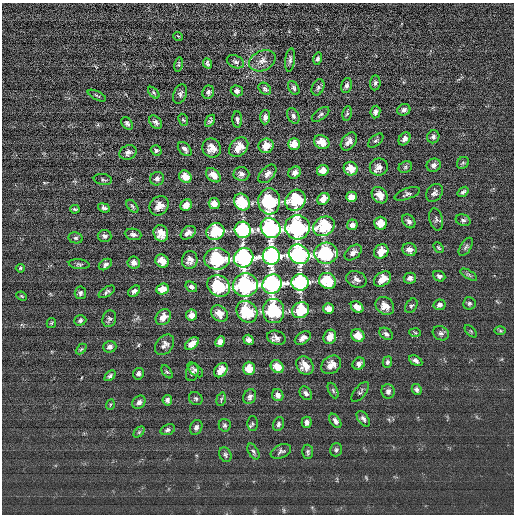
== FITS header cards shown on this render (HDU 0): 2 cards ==
NAXIS1  =                  512 / length of data axis 1
NAXIS2  =                  512 / length of data axis 2

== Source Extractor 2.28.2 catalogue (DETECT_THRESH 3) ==
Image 512 x 512 px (HDU 0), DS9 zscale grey, 1 PNG px = 1 image px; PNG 516 x 516 px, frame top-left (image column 1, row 512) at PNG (2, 3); each listed source drawn as its Kron ellipse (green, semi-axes under 4 px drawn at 4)
Background 2.55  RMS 16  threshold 47.3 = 3 sigma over >= 5 px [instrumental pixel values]
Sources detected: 184; all 184 listed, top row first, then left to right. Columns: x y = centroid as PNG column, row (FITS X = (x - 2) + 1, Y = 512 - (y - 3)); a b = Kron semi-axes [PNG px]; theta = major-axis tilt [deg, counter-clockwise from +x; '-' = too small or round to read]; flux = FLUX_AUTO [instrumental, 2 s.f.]
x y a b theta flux
178 36 5 3 - 810
318 59 6 4 75 2400
290 60 12 5 83 3300
262 61 14 10 25 8100
235 62 9 6 -25 3300
208 63 5 3 - 2200
178 64 7 4 79 1500
375 83 7 5 83 2600
346 85 8 5 76 3300
318 87 8 6 65 2900
294 88 7 5 -60 2300
265 89 7 5 -43 2600
237 91 6 5 - 3500
208 92 7 5 68 3000
154 93 7 3 -46 1500
180 94 10 6 69 3400
97 96 10 3 -26 1400
404 110 7 5 24 3600
375 112 6 5 - 3500
347 113 7 4 79 1700
321 114 10 5 36 2500
293 116 8 5 -65 3600
265 117 7 5 87 4700
183 120 6 4 -65 1600
237 120 8 5 -86 3400
210 121 7 4 56 2200
156 122 8 5 -49 3400
127 123 7 5 -50 2200
433 137 6 6 - 2900
405 139 7 5 55 4200
349 141 10 6 52 6000
376 141 9 5 40 2300
322 142 8 6 -27 11000
294 144 6 6 - 13000
266 146 7 7 - 13000
239 147 11 8 47 13000
212 148 9 9 - 9600
185 149 8 5 -47 3900
156 150 5 5 - 2200
128 152 9 7 25 4100
463 163 6 5 - 1700
434 165 7 6 - 3900
379 167 9 8 - 6000
405 167 7 5 25 1900
351 169 7 6 - 12000
323 170 6 5 - 9700
295 173 7 5 38 5500
241 174 8 7 - 4100
267 174 11 6 48 5700
213 175 8 6 -43 9900
185 177 6 5 - 11000
103 179 9 5 -9 2200
157 179 7 6 - 3800
463 192 6 4 37 2300
434 193 10 7 54 3800
407 194 13 5 19 3000
380 195 9 7 -49 11000
351 197 5 5 - 9600
323 199 6 5 - 11000
296 200 11 9 54 62000
269 201 13 11 -87 92000
242 202 9 7 -53 48000
214 204 6 5 - 9100
186 205 6 5 - 9000
132 206 7 4 -49 1900
159 206 10 8 49 10000
104 208 6 4 -20 2900
75 209 5 3 - 1700
436 219 11 6 -77 3000
463 220 8 5 -19 2600
409 221 8 5 -50 3600
380 223 6 6 - 13000
352 225 5 5 - 5400
324 226 11 9 32 62000
297 227 12 12 - 230000
271 228 11 9 -48 350000
243 230 8 8 - 230000
215 232 9 8 - 57000
161 233 8 7 - 12000
188 233 8 6 37 4700
133 234 8 5 -9 4100
105 236 7 6 - 3100
76 238 7 5 -12 2100
466 247 10 5 58 2700
438 248 6 4 -51 1700
409 250 7 6 - 5900
381 251 8 6 42 13000
326 253 11 10 - 92000
353 253 10 6 39 4800
299 254 11 9 -36 350000
271 256 8 8 - 480000
244 258 10 9 - 340000
217 259 13 10 2 92000
190 260 9 7 80 6600
162 261 7 6 - 13000
134 263 6 6 - 5500
79 264 10 5 -7 2400
105 264 7 5 34 2800
20 268 4 3 - 1200
469 275 9 4 -30 2200
439 276 6 5 - 3000
410 278 6 5 - 4400
356 279 10 8 -23 5000
382 279 9 6 36 12000
327 281 9 7 -32 50000
300 282 8 8 - 240000
272 284 10 9 - 350000
245 285 12 11 - 230000
219 286 12 10 -35 63000
191 287 6 4 -36 4100
163 289 6 5 - 13000
134 291 6 4 40 4500
107 292 9 4 32 2700
80 293 6 5 - 2600
22 296 5 4 - 1300
469 303 6 6 - 2200
440 305 6 5 - 3600
385 306 10 8 -41 9400
411 306 8 5 58 2300
357 307 7 5 -39 9200
329 309 5 5 - 8300
301 310 9 7 30 51000
274 311 12 10 -85 89000
247 312 11 9 -52 59000
219 313 9 7 -42 11000
191 315 5 5 - 8700
163 317 9 7 50 10000
109 319 8 7 - 2800
80 320 6 5 - 2400
51 323 5 4 - 1200
471 331 8 3 -45 1000
500 331 6 4 -1 1400
415 333 6 4 -3 1400
441 333 8 6 -27 3300
386 334 7 5 -38 3400
358 335 7 6 - 13000
330 337 7 6 - 11000
276 338 9 6 -17 5600
303 338 9 5 32 5500
249 340 5 4 - 4900
220 342 5 5 - 7600
192 344 8 5 36 10000
165 345 11 8 51 5200
110 347 6 5 - 3500
81 349 6 4 44 1200
416 361 7 4 -30 3400
387 362 6 4 73 2400
359 364 6 5 - 4000
305 365 10 8 -54 12000
331 365 11 8 38 9600
277 367 7 6 - 13000
249 368 6 6 - 15000
195 370 9 5 -44 2500
221 370 8 6 51 11000
167 372 7 4 -53 1600
192 372 9 6 75 4000
139 374 6 5 - 3100
110 376 6 4 45 2200
417 389 6 4 -63 2600
333 390 8 4 -64 1900
388 391 7 6 - 4000
360 392 12 5 52 2400
306 393 7 5 -56 3900
278 395 6 5 - 4500
250 397 8 6 63 4100
196 399 7 6 - 2200
221 399 7 4 75 1800
167 400 5 4 - 3600
139 402 7 6 - 3800
110 405 5 3 - 1000
363 419 9 5 -54 3100
335 421 8 5 -54 3600
307 422 6 5 - 3500
252 424 7 5 90 1900
278 424 7 5 70 2700
225 425 6 6 - 2400
196 427 8 6 68 3300
168 430 7 5 19 2400
139 432 6 4 45 1500
336 450 7 6 - 2300
281 451 11 6 23 3100
253 452 8 5 -60 2500
308 452 7 5 87 2300
225 455 7 6 - 2500